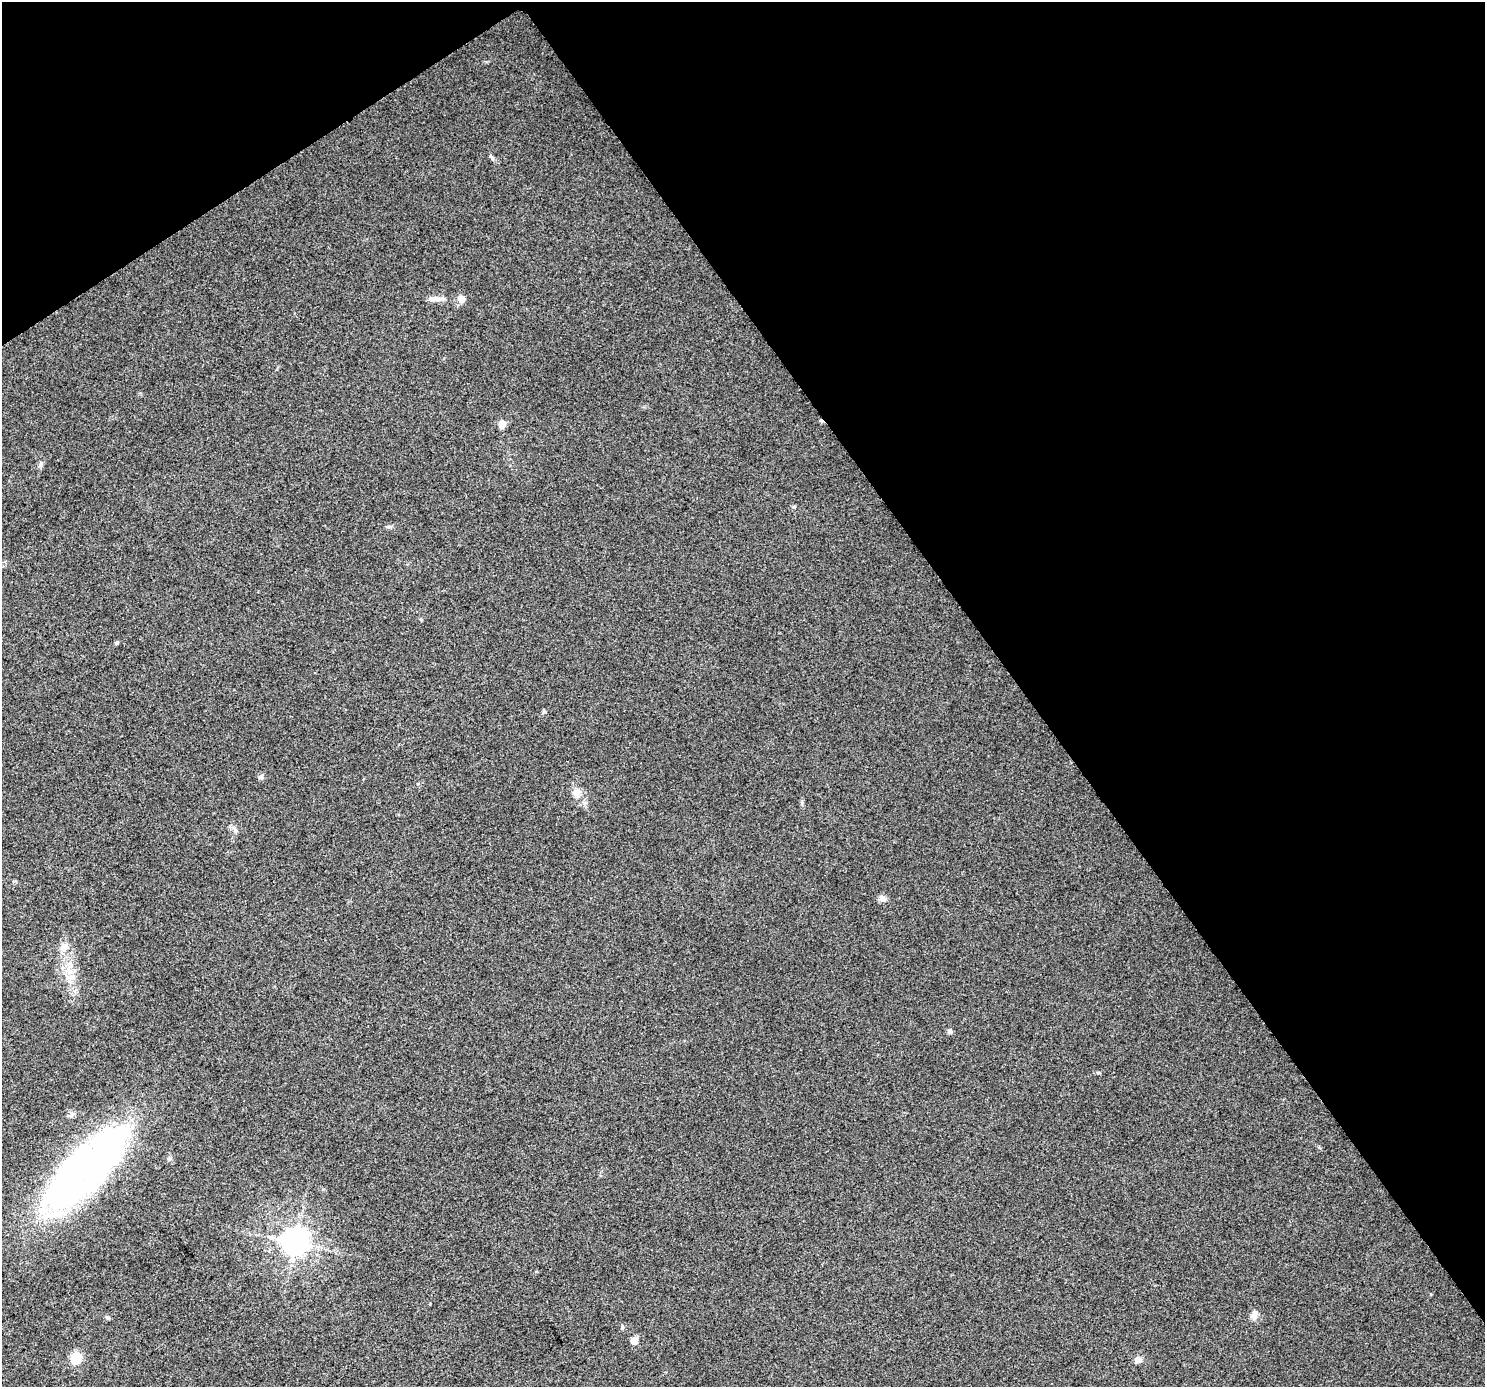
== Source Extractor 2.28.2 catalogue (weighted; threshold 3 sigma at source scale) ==
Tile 3 of 4 x 4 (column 3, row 1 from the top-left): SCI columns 2973-4455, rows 4348-5732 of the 5940 x 5862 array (HDU 1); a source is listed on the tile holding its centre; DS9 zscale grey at full resolution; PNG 1487 x 1389 px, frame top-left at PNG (2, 2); no overlay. Shown black and unused: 36% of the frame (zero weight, under 3 of 5 exposures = <1% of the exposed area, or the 3 px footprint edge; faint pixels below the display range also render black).
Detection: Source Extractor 2.28.2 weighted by HDU 2 'WHT'; one run over the whole footprint, this tile lists its part. Background 0.0143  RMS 0.0045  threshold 0.0201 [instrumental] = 3 sigma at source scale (4.5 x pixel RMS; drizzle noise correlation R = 1.50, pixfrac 1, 0.0396/0.0396 arcsec/px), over >= 5 px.
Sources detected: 23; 3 inside a brighter object's white glare — not listed; the other 20 listed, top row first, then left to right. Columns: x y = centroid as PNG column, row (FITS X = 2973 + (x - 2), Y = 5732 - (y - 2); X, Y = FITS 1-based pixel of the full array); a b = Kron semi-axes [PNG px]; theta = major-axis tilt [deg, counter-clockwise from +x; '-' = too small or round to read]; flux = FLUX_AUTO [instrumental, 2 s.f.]
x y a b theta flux
435 299 18 6 2 2.8
461 299 11 8 -46 2.5
502 424 5 5 - 7.8
389 527 7 4 0 0.78
117 642 5 4 - 0.74
261 777 7 6 - 1.2
577 792 12 10 28 2.9
882 898 10 7 -24 1.9
64 947 13 9 27 3.1
70 977 17 6 -4 2.8
950 1031 6 5 - 1.2
1098 1073 5 3 - 0.56
104 1157 201 31 49 140
169 1158 6 4 1 0.72
295 1242 8 8 - 560
1254 1315 13 8 55 2.4
108 1317 6 4 44 0.65
634 1340 7 6 - 3.6
76 1358 6 6 - 34
1138 1360 5 4 - 6.1
Unlisted compact peaks at least as high as the median listed source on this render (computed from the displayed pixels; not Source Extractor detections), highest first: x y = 41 463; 794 507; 544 712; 421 619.